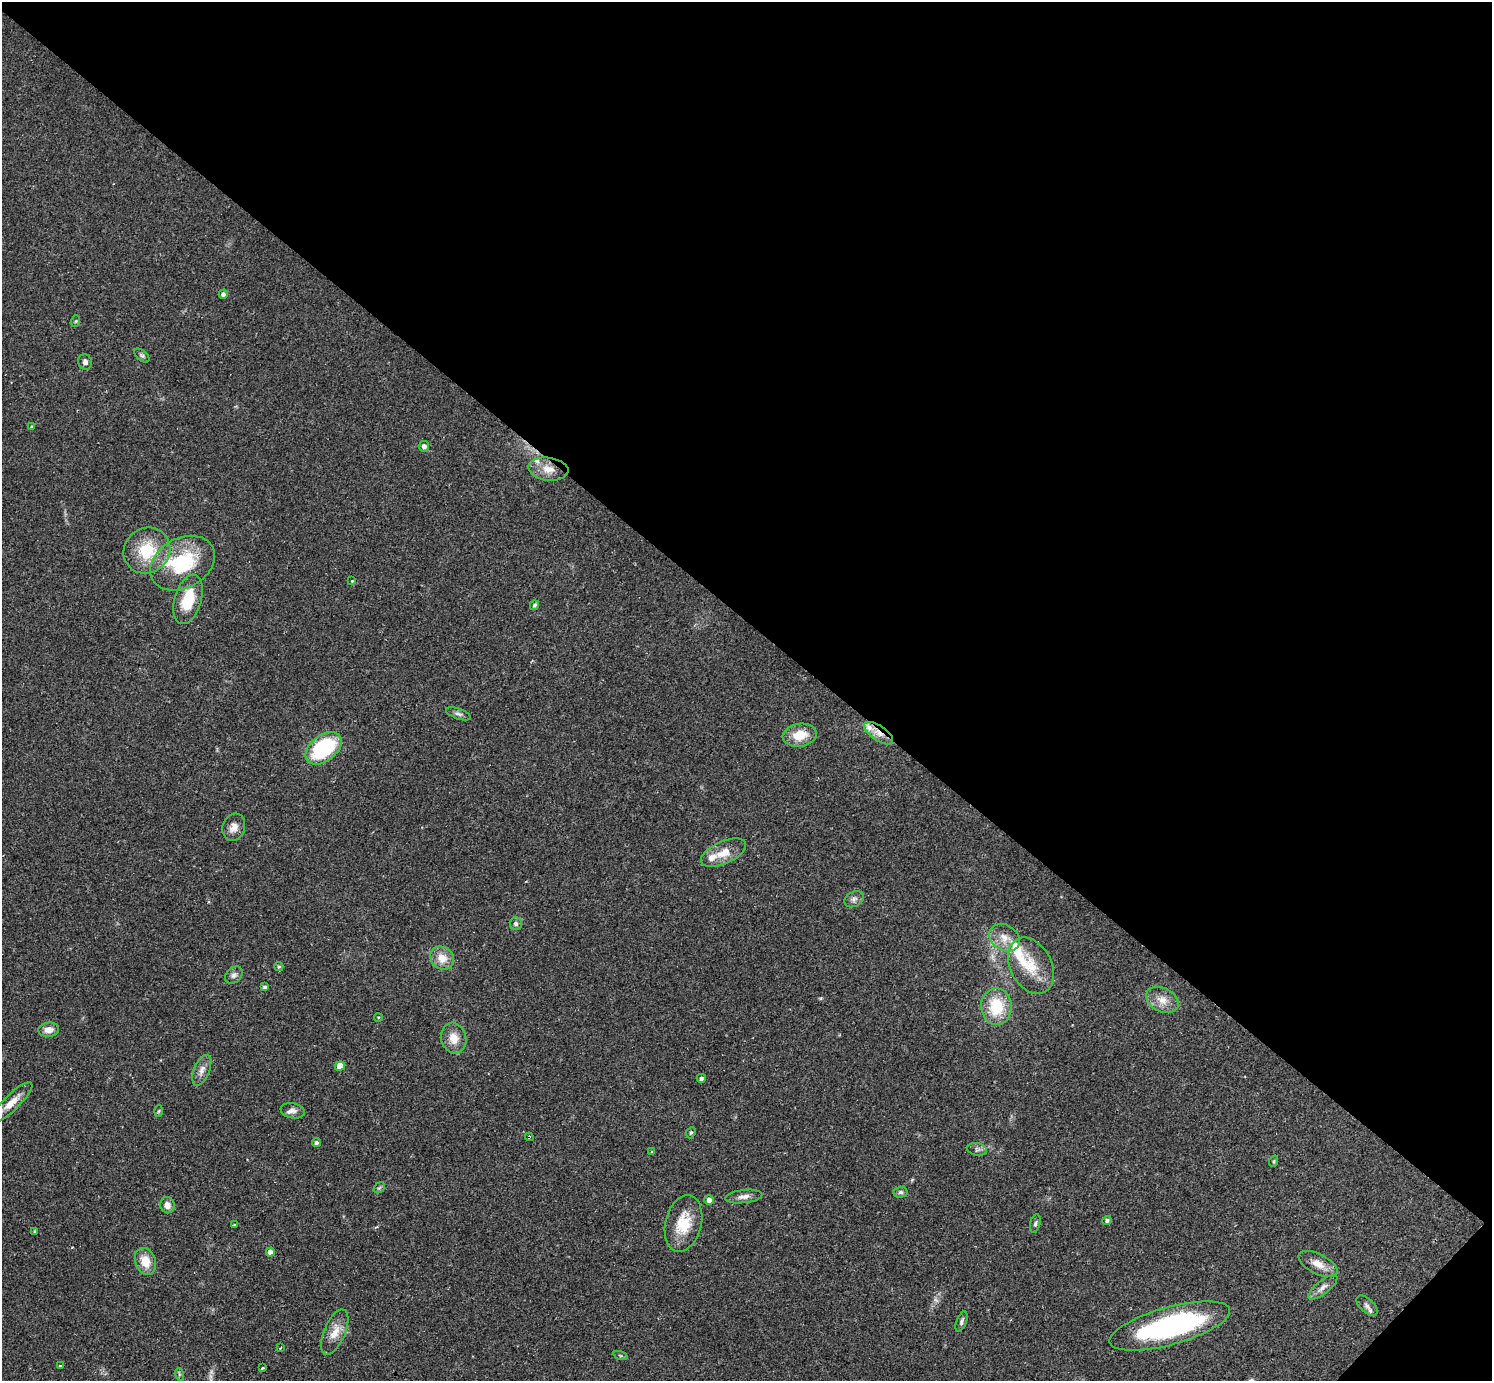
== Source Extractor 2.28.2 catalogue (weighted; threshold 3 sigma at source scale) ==
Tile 8 of 4 x 4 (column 4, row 2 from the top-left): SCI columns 4475-5964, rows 3054-4432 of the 5978 x 5982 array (HDU 1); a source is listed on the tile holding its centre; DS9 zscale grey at full resolution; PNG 1494 x 1383 px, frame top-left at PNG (2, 2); each listed source drawn as its Kron ellipse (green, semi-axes under 4 px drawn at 4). Shown black and unused: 46% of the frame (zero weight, under 2 of 3 exposures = <1% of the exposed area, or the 3 px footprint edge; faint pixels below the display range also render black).
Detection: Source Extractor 2.28.2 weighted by HDU 2 'WHT'; one run over the whole footprint, this tile lists its part. Background 0.061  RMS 0.0054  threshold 0.0243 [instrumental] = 3 sigma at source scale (4.5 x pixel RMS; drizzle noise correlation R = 1.50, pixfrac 1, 0.05/0.05 arcsec/px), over >= 5 px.
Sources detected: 74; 1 too faint to see at this stretch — neither listed nor drawn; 7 inside a brighter listed object's ellipse — not listed separately; the other 66 listed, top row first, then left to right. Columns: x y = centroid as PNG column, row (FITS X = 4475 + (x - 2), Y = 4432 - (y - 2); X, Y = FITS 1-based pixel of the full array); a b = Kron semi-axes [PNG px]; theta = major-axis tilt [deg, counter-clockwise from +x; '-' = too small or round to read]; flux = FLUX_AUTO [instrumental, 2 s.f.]
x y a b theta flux
223 294 4 4 - 1.5
76 321 6 3 71 0.64
142 355 9 5 -41 1.1
85 362 8 6 -68 2
32 427 4 4 - 0.63
424 446 5 5 - 1.9
548 469 20 11 -7 7.5
147 550 24 22 40 22
183 563 34 25 29 36
352 581 3 3 - 0.51
188 599 25 13 73 16
534 605 5 4 - 1.2
458 714 13 5 -19 1.7
879 733 17 7 -34 5.4
800 735 17 11 9 11
324 748 20 13 38 47
234 827 14 11 72 4.3
724 853 24 11 24 8.7
854 899 10 7 29 2.1
516 923 6 6 - 1.3
1004 938 16 12 -31 6.9
442 958 12 11 - 7
1031 966 30 21 -63 17
279 967 4 4 - 0.91
234 975 10 7 42 2
265 987 4 3 - 1.2
1162 1000 17 11 -28 6.3
996 1007 18 15 -90 21
378 1017 4 3 - 0.41
49 1030 10 7 6 3.9
454 1038 15 12 -74 6.9
340 1066 5 4 - 7.5
202 1070 16 8 68 3.6
701 1078 4 4 - 1.4
11 1103 28 8 44 6.9
159 1111 6 4 87 0.57
293 1111 12 7 -10 2.6
691 1133 6 4 67 0.74
529 1137 4 3 - 3.3
316 1143 4 4 - 1.4
977 1149 10 6 -12 1.7
652 1152 4 4 - 0.67
1274 1161 6 3 72 0.63
379 1188 6 4 43 0.83
900 1192 7 5 2 1.3
744 1196 18 6 7 3.2
709 1200 5 4 - 2.9
167 1205 8 7 - 3.4
1107 1221 4 4 - 1.2
683 1223 29 18 76 16
234 1224 2 2 - 0.58
1035 1224 9 5 77 1.2
35 1231 4 2 - 0.48
270 1252 4 4 - 2.6
145 1261 14 10 -69 8.3
1318 1264 21 10 -28 5.9
1323 1287 17 6 38 3.1
1367 1306 13 7 -43 2.2
961 1322 11 5 69 1.5
1170 1326 62 19 15 93
335 1332 24 10 67 7.6
280 1348 3 2 - 0.53
621 1356 7 3 -19 0.64
61 1366 4 3 - 3.3
262 1368 3 3 - 1.6
179 1374 6 4 -73 0.73
Overlapping masked pixels (flux is a lower limit): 2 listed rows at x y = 879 733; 529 1137